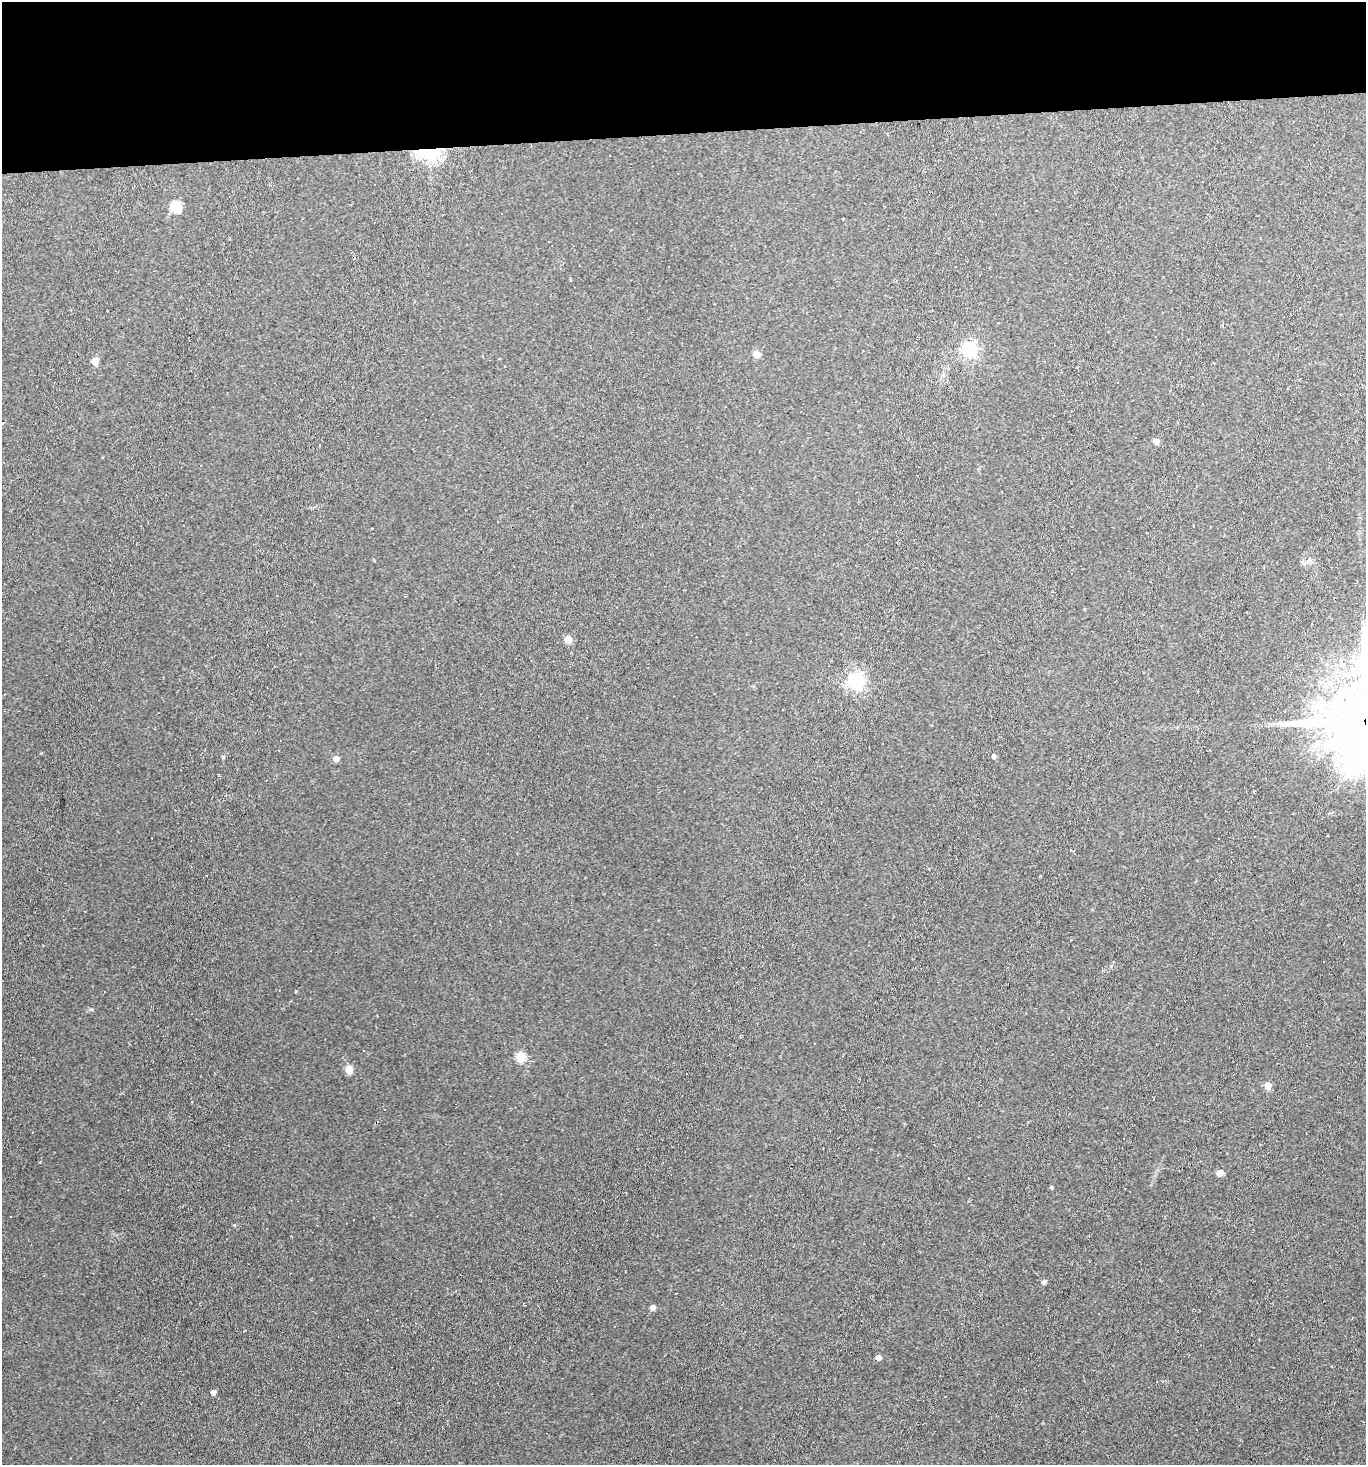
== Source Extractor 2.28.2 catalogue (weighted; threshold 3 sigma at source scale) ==
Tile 2 of 3 x 3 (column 2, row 1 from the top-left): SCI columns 1488-2851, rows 2926-4388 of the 4364 x 4388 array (HDU 1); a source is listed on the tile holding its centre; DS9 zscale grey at full resolution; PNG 1368 x 1467 px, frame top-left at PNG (2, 2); no overlay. Shown black and unused: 9% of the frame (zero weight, under 2 of 3 exposures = <1% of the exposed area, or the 3 px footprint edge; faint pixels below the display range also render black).
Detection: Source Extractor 2.28.2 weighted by HDU 2 'WHT'; one run over the whole footprint, this tile lists its part. Background 0.0931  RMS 0.0063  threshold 0.0285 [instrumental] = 3 sigma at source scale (4.5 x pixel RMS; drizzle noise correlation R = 1.50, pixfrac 1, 0.05/0.05 arcsec/px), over >= 5 px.
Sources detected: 39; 14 cosmic-ray / hot-pixel residue — not listed; the other 25 listed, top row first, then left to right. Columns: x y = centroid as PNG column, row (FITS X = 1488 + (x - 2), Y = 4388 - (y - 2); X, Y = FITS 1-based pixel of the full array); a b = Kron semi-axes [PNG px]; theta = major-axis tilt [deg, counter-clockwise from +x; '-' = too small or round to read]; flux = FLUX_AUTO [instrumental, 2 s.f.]
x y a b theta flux
429 151 9 6 -4 180
176 207 6 6 - 42
549 241 3 3 - 1.5
1155 337 3 2 - 0.55
969 349 7 6 - 160
757 354 5 5 - 8.8
95 361 5 5 - 10
1156 441 5 4 - 5.1
568 639 5 5 - 11
856 681 7 6 - 220
994 756 5 4 - 1.8
336 758 5 5 - 4
295 991 3 3 - 4.7
105 992 3 2 - 0.71
364 1050 3 3 - 2
521 1057 5 5 - 28
349 1070 5 5 - 17
1268 1086 5 5 - 11
1220 1173 5 5 - 6.5
1051 1187 4 3 - 1
1044 1282 5 4 - 1.8
652 1307 5 5 - 3.6
878 1358 4 4 - 3.7
1331 1366 3 2 - 0.64
213 1392 4 4 - 3.3
Overlapping masked pixels (flux is a lower limit): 1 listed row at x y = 429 151
Unlisted compact peaks at least as high as the median listed source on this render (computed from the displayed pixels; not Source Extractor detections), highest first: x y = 223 757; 92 1009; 234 1225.